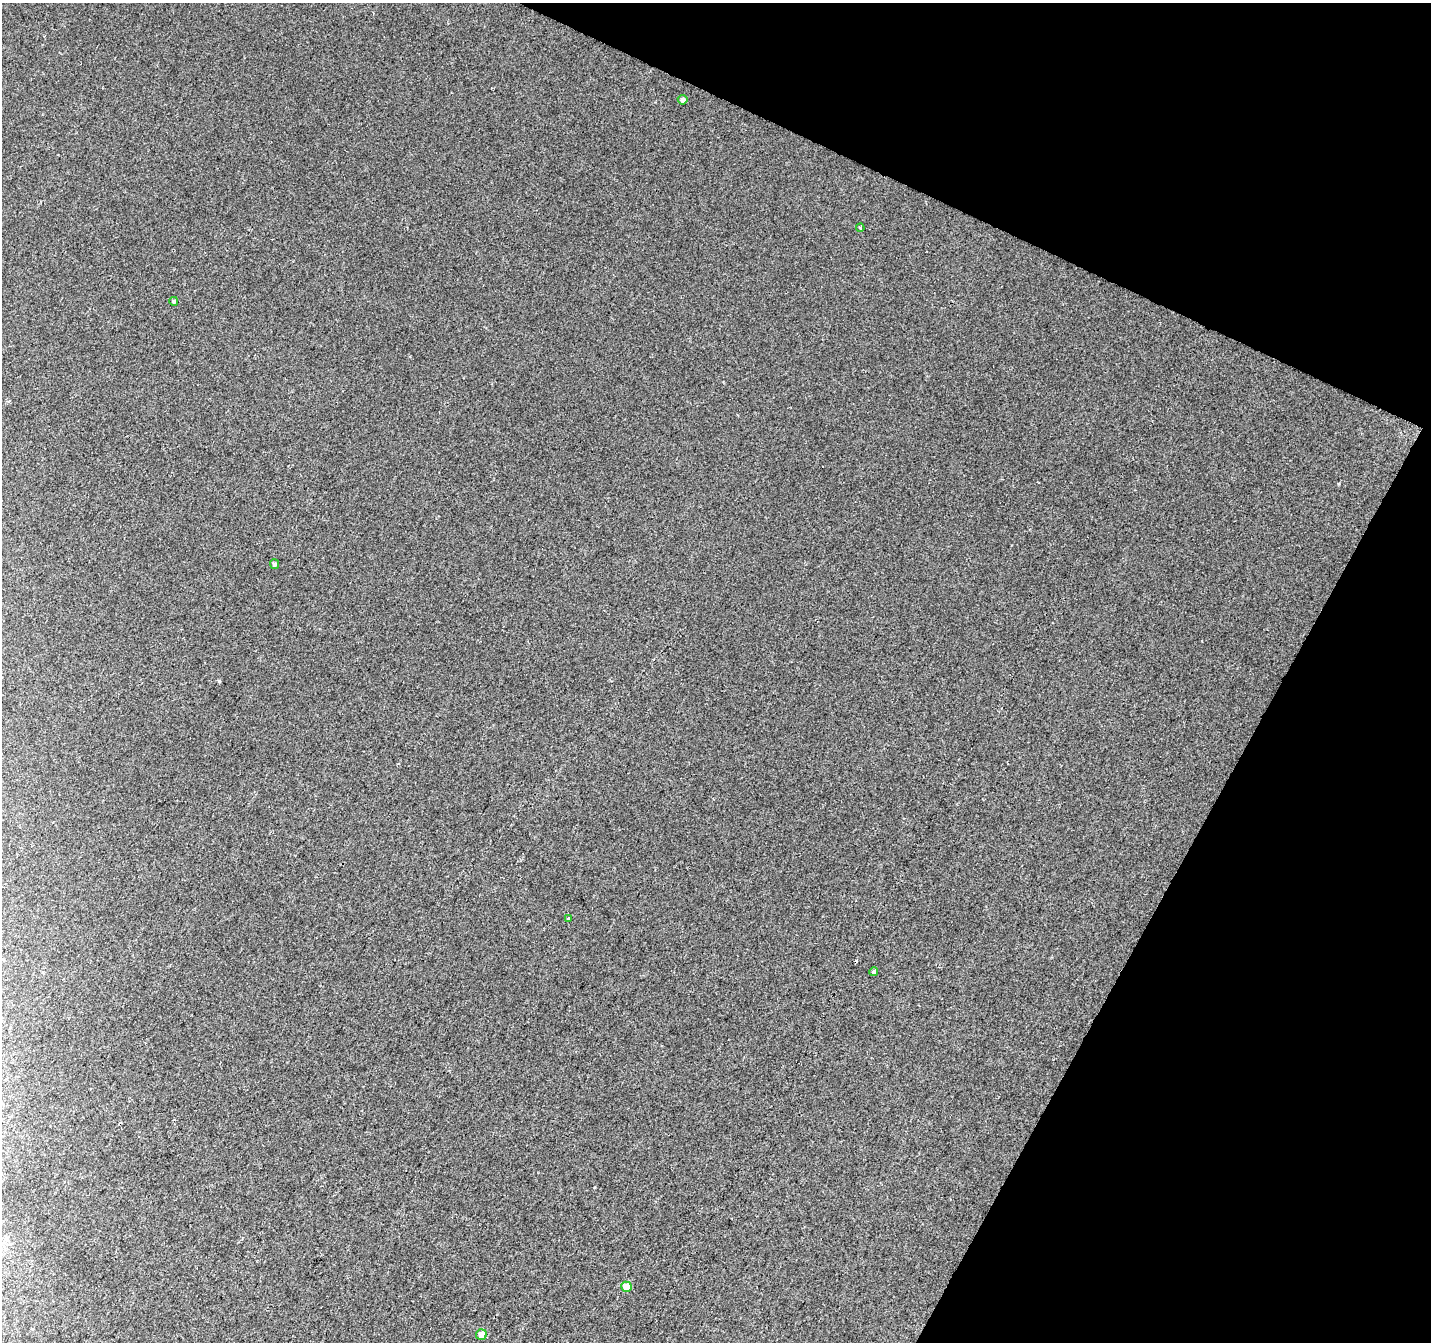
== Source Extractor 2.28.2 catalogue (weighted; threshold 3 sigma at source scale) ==
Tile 8 of 4 x 4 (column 4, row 2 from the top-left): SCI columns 4296-5724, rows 2949-4288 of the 5729 x 5834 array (HDU 1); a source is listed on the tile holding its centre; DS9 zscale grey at full resolution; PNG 1433 x 1344 px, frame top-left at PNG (2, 3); each listed source drawn as its Kron ellipse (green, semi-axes under 4 px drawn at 4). Shown black and unused: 23% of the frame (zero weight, under 2 of 3 exposures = <1% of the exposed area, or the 3 px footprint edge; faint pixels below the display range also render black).
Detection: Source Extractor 2.28.2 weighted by HDU 2 'WHT'; one run over the whole footprint, this tile lists its part. Background 0.028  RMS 0.0094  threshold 0.0421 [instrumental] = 3 sigma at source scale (4.5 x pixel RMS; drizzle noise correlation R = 1.50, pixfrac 1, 0.0396/0.0396 arcsec/px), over >= 5 px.
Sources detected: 9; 1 cosmic-ray / hot-pixel residue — neither listed nor drawn; the other 8 listed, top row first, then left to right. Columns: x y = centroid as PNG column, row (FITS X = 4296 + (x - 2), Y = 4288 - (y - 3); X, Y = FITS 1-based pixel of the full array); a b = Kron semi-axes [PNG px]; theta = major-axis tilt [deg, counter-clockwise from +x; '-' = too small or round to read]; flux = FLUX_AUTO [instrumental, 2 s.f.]
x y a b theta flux
683 100 5 4 - 3.2
860 228 4 3 - 0.87
174 301 4 4 - 1.8
274 564 5 4 - 2.1
568 918 3 3 - 6.4
874 971 4 3 - 5
626 1287 5 5 - 13
481 1335 5 5 - 6.1